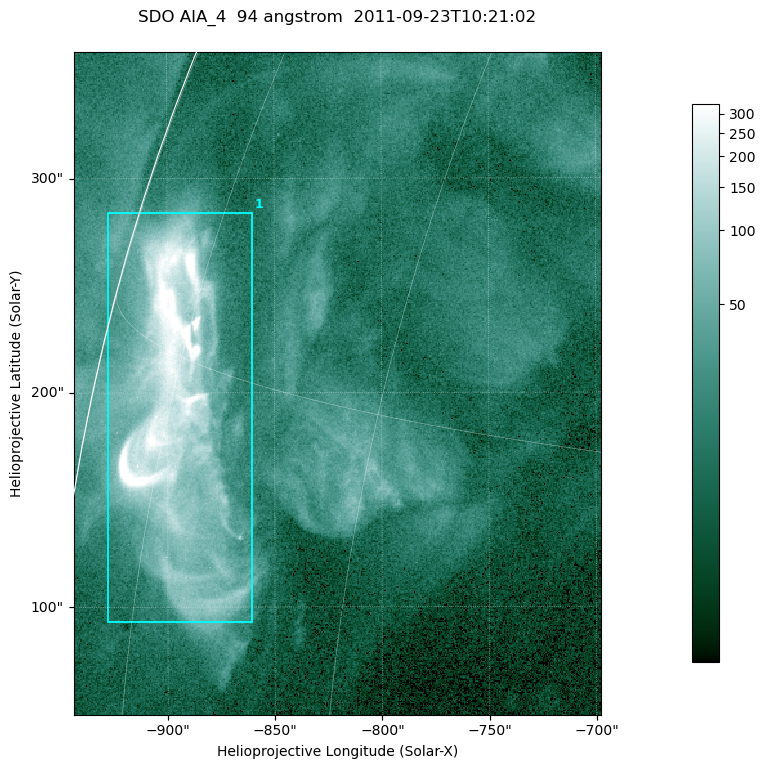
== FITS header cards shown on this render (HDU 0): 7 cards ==
TELESCOP= 'SDO     '           /
INSTRUME= 'AIA_4   '           /
WAVELNTH=                   94 /
WAVEUNIT= 'angstrom'           /
DATE-OBS= '2011-09-23T10:21:02.12' /
CTYPE1  = 'HPLN-TAN'           /
CTYPE2  = 'HPLT-TAN'           /

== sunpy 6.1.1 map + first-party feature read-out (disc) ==
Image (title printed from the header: SDO AIA_4  94 angstrom  2011-09-23T10:21:02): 410 x 515 px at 0.6 arcsec/px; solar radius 956 arcsec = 1593 px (partial field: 2.5% of the solar disc is inside the frame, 93% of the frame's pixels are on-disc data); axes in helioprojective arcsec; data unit not stated in the header (colour bar unlabelled)
Pointing: header CRPIX1/2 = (2058.48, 2043.05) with CRVAL1/2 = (0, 0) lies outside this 410 x 515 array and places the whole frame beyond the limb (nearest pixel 1.41 R_sun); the SolarSoft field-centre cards XCEN/YCEN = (-820.7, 204.3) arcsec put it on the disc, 1306 arcsec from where CRPIX/CRVAL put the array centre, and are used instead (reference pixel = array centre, CRVAL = XCEN/YCEN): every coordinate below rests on XCEN/YCEN
Orientation: roll -0.138 deg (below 1 deg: not rotated)
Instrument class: DISC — disc imager (sunpy class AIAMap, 94 A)
Bright regions (active regions / flare kernels): reference = the on-disc median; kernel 3 px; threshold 5 sigma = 47.8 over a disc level ~13.6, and >= 1.15x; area >= 211 px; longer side >= 5 px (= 3 arcsec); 1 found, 1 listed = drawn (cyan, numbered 1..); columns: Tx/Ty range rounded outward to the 2 arcsec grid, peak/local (2 s.f.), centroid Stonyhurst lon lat
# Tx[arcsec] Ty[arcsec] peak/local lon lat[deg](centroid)
1 -928..-860 92..284 56 -74 +13
Off-limb structures (1.02-1.3 R_sun): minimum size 105 px: none found